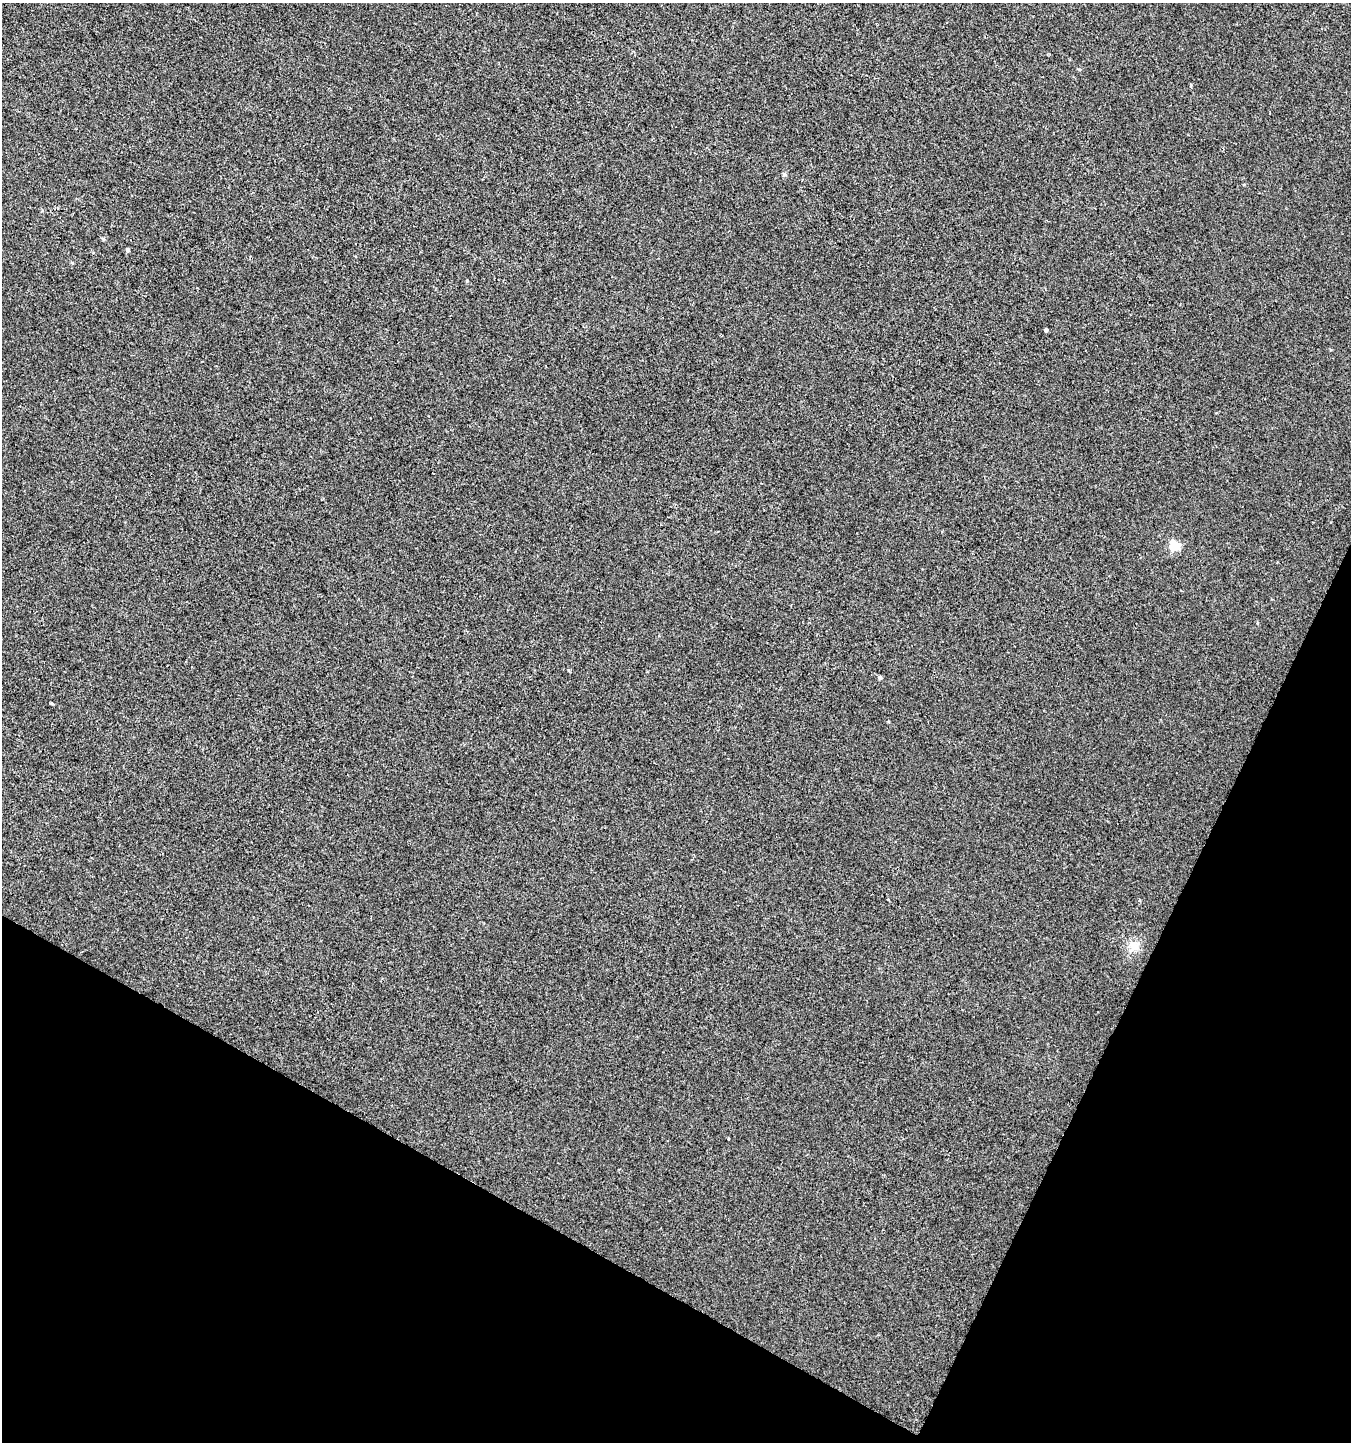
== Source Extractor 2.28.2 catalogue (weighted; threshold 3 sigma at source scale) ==
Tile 15 of 4 x 4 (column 3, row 4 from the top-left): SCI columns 2903-4251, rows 15-1454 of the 5868 x 5772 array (HDU 1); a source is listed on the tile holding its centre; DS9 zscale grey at full resolution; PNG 1353 x 1444 px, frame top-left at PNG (2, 3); no overlay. Shown black and unused: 23% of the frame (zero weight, under 2 of 3 exposures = <1% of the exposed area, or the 3 px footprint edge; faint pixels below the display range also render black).
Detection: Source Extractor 2.28.2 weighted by HDU 2 'WHT'; one run over the whole footprint, this tile lists its part. Background 0.0011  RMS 0.0056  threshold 0.0253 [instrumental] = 3 sigma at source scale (4.5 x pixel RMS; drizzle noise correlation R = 1.50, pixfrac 1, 0.0396/0.0396 arcsec/px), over >= 5 px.
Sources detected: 9; all 9 listed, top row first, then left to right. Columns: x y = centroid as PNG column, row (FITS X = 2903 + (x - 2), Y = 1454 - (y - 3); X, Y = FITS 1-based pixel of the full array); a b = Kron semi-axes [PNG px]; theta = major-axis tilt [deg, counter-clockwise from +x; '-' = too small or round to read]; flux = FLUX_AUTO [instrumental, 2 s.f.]
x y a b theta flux
103 239 5 4 - 0.66
127 250 5 4 - 1.1
72 263 5 3 - 0.54
467 281 5 3 - 0.51
1046 330 4 3 - 1.2
1175 545 6 5 - 30
880 677 5 4 - 1.4
52 704 5 3 - 0.53
1134 946 16 11 47 5.8